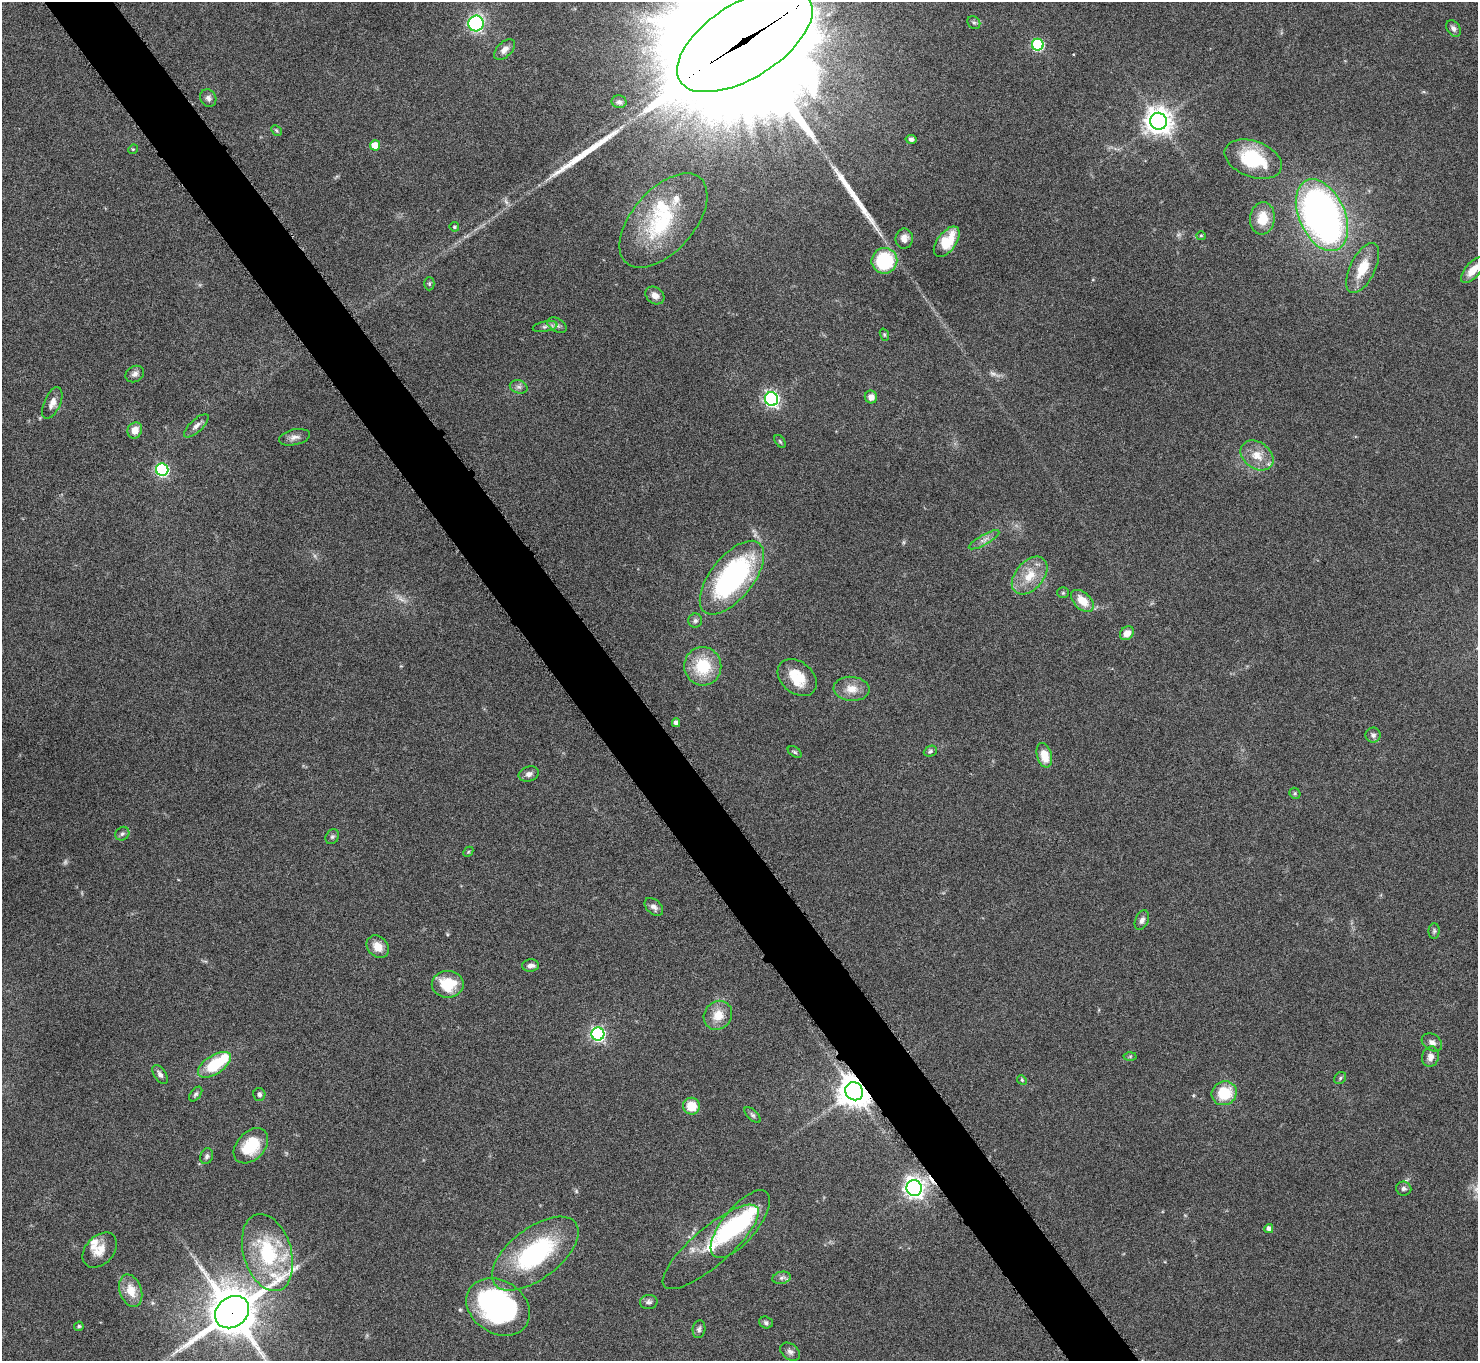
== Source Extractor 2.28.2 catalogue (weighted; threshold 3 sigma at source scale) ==
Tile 11 of 4 x 4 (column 3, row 3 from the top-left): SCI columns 2956-4431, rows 1527-2885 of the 5914 x 5909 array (HDU 1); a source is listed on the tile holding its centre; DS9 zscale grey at full resolution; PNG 1480 x 1363 px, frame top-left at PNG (2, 2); each listed source drawn as its Kron ellipse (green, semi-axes under 4 px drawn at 4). Shown black and unused: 5% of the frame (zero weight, under 4 of 8 exposures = <1% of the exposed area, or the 3 px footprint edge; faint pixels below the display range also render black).
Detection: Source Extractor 2.28.2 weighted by HDU 2 'WHT'; one run over the whole footprint, this tile lists its part. Background 0.0778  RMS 0.0044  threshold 0.0181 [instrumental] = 3 sigma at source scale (4.09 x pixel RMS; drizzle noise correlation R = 1.36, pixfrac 0.8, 0.05/0.05 arcsec/px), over >= 5 px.
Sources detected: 113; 4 too faint to see at this stretch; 3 inside a brighter object's white glare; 2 long thin detections or spike segments (spike, bleed or trail) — neither listed nor drawn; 4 inside a brighter listed object's ellipse — not listed separately; the other 100 listed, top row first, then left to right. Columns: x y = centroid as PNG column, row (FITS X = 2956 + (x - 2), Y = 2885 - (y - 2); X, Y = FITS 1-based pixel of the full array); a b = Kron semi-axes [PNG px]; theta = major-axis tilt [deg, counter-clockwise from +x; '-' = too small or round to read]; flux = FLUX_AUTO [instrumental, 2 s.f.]
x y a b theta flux
974 22 7 6 - 0.93
476 23 8 7 - 71
1453 28 9 6 -56 1.5
745 40 77 37 32 33000
1038 45 6 6 - 42
505 50 12 7 44 2.4
208 98 9 7 -61 1.7
619 102 7 6 - 1.2
1158 121 8 8 - 460
276 130 6 4 -45 0.63
911 139 5 4 - 1.2
375 145 5 5 - 8.3
133 149 5 4 - 0.43
1253 159 30 18 -20 24
1322 215 38 23 -66 200
1262 218 16 12 84 8.6
663 220 56 31 49 34
454 227 5 4 - 0.76
1201 236 5 4 - 0.49
904 239 10 8 83 3
947 242 17 9 53 12
884 261 13 13 - 26
1363 268 27 12 64 10
1473 270 15 7 49 4.7
429 284 6 5 - 0.67
655 295 10 8 -37 2.6
557 325 10 6 -29 1.7
545 327 12 5 11 1.4
884 335 6 4 -70 0.56
135 374 10 7 30 1.6
519 387 9 6 -15 1.3
871 397 6 6 - 2.7
771 399 7 6 - 100
52 403 17 8 66 3
196 426 16 6 43 2.1
135 430 8 7 - 4.1
294 437 15 8 12 2.4
780 441 7 4 -53 0.56
1257 455 18 13 -35 6.6
162 470 6 6 - 57
984 540 17 5 29 2.2
1030 576 22 14 49 8.9
732 578 44 21 51 82
1063 593 6 5 - 0.57
1082 601 13 8 -43 7.2
695 621 7 7 - 1.1
1127 633 8 6 44 3.7
703 666 19 18 - 17
797 678 22 15 -39 10
852 689 18 12 -4 5.5
676 723 4 4 - 2.1
1373 735 7 7 - 1.6
930 751 7 5 24 0.82
795 752 8 5 -36 0.7
1044 755 12 7 -74 7
529 774 10 7 16 1.9
1295 793 6 5 - 0.62
122 834 7 6 - 1.1
332 837 8 6 56 1
468 852 6 4 45 0.55
654 907 10 7 -43 1.7
1142 920 10 6 65 1.7
1434 931 8 5 89 0.89
378 947 12 10 -44 4.9
531 965 8 6 2 1.7
448 984 16 13 1 14
718 1015 15 13 51 6.6
598 1034 6 6 - 82
1432 1042 11 8 -32 2
1130 1056 6 4 1 0.55
1430 1057 10 8 73 2.5
214 1065 19 9 33 19
160 1074 11 6 -56 1.7
1340 1078 6 5 - 0.69
1022 1080 5 4 - 0.5
854 1091 9 8 - 750
1224 1093 13 11 29 13
196 1094 8 5 52 0.84
259 1094 6 6 - 1.1
691 1106 8 8 - 8.1
753 1115 10 5 -43 0.94
251 1146 20 14 47 14
207 1156 8 6 70 1.1
914 1188 8 7 - 230
1404 1189 7 7 - 1.2
740 1224 41 17 50 35
1269 1229 4 4 - 2.1
711 1247 61 19 40 20
100 1250 20 14 47 5.6
267 1253 39 24 -73 33
535 1254 51 25 37 54
782 1278 9 6 11 1.4
131 1291 17 11 -71 7
649 1302 9 7 4 1.3
498 1307 34 26 -33 89
232 1312 18 15 37 2000
766 1322 7 6 - 1
79 1326 5 4 - 0.81
699 1329 9 6 81 1.1
790 1352 11 7 -38 1.6
Overlapping masked pixels (flux is a lower limit): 4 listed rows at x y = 745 40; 854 1091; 914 1188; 232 1312
Isophote crosses this tile's border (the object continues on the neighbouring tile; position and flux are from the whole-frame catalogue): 2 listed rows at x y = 745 40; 1473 270